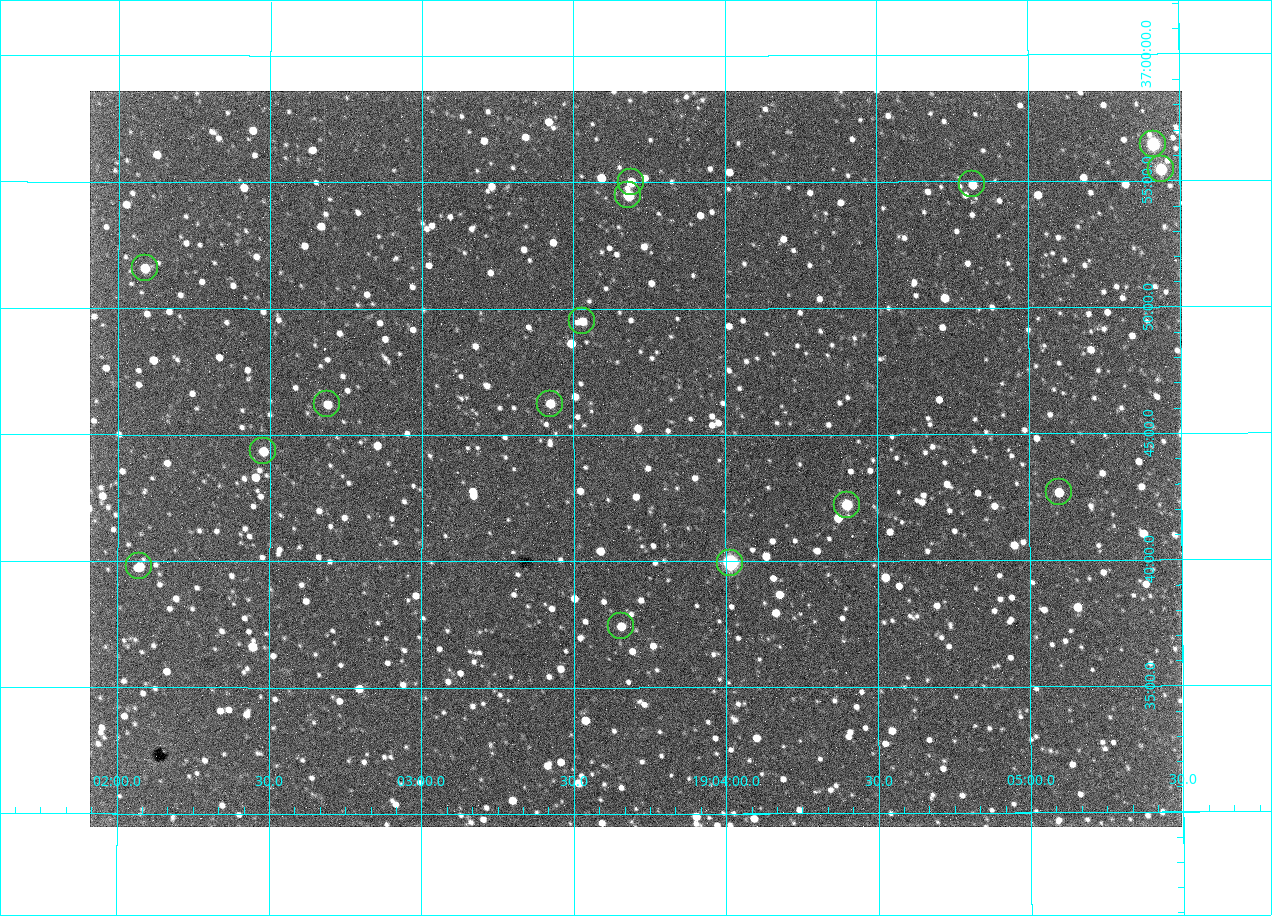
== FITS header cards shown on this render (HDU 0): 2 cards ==
NAXIS1  =                 1092 /fastest changing axis
NAXIS2  =                  736 /next to fastest changing axis

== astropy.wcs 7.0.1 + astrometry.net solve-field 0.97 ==
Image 1092 x 736 px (HDU 0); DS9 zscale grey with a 90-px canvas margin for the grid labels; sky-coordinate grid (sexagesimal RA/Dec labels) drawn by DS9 from the SOLVED WCS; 15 Tycho-2 reference stars matched to detected sources circled (green)
Header WCS: none
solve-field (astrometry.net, Tycho-2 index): SOLVED blind (the file carries no WCS)
Solved WCS: RA---TAN-SIP/DEC--TAN-SIP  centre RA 19:03:42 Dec +36:44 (285.93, +36.73 deg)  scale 2.37 arcsec/px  FOV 43.2' x 29.1'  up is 0 deg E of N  parity flipped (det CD > 0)
(file carries no celestial WCS; the grid is the blind solution)
Tycho-2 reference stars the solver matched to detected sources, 15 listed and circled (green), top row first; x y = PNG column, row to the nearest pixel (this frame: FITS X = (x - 90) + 1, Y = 736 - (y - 91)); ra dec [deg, ICRS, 3 dp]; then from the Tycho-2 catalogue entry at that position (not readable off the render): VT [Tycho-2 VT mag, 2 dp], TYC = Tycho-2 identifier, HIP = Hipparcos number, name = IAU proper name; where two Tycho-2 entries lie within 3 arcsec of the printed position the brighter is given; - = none
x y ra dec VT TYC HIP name
1153 144 286.353 +36.941 8.32 2652-644-1 93748 -
1161 169 286.360 +36.924 9.83 2652-14-1 - -
631 182 285.922 +36.917 10.48 2652-1249-1 - -
972 184 286.204 +36.915 10.94 2652-350-1 - -
628 195 285.920 +36.908 9.57 2652-218-1 - -
145 268 285.522 +36.860 10.88 2651-1921-1 - -
582 321 285.882 +36.825 10.95 2652-329-1 - -
327 404 285.672 +36.770 11.14 2651-2527-1 - -
550 404 285.856 +36.771 11.11 2652-1253-1 - -
263 451 285.620 +36.739 11.03 2651-1906-1 - -
1059 492 286.274 +36.711 10.88 2652-1070-1 - -
847 505 286.100 +36.704 10.14 2652-1649-1 - -
730 563 286.004 +36.666 8.52 2652-1368-1 - -
139 566 285.518 +36.663 10.71 2651-2245-1 - -
621 626 285.914 +36.624 11.11 2652-845-1 - -